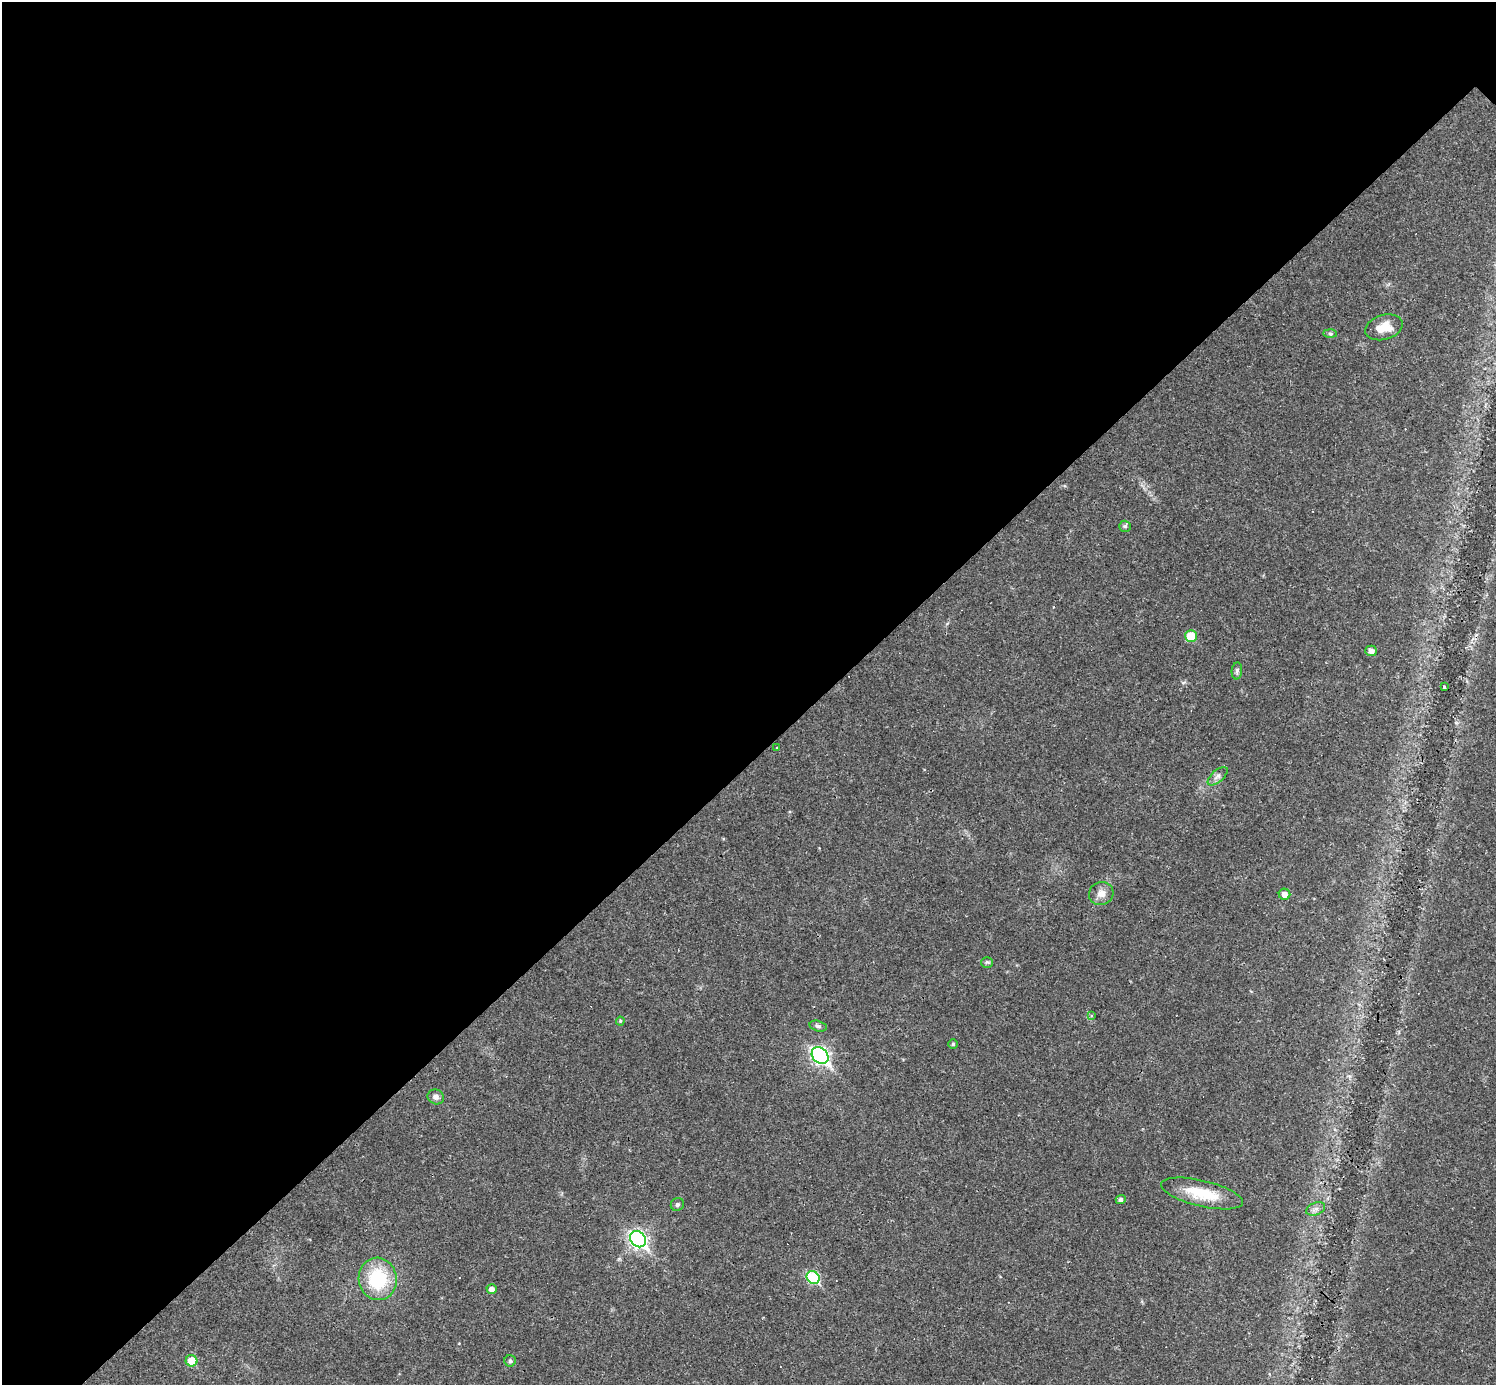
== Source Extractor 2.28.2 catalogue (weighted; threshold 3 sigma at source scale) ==
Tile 5 of 4 x 4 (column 1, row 2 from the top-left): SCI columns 1-1494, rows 3060-4442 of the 5977 x 5977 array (HDU 1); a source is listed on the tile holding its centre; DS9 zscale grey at full resolution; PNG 1498 x 1387 px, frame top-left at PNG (2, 2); each listed source drawn as its Kron ellipse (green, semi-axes under 4 px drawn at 4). Shown black and unused: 55% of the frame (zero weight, under 3 of 4 exposures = <1% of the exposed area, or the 3 px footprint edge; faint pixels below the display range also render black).
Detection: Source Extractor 2.28.2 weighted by HDU 2 'WHT'; one run over the whole footprint, this tile lists its part. Background 0.0189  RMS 0.0037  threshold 0.0165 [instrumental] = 3 sigma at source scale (4.5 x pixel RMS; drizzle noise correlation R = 1.50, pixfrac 1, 0.05/0.05 arcsec/px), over >= 5 px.
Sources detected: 29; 1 cosmic-ray / hot-pixel residue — neither listed nor drawn; the other 28 listed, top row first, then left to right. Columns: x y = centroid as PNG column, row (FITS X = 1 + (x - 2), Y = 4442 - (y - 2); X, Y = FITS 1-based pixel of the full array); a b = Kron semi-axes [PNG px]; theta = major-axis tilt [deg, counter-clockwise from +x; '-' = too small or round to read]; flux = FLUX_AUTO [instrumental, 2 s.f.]
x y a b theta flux
1384 327 19 12 16 6.6
1330 334 7 4 -1 0.67
1125 526 6 5 - 0.64
1191 636 6 5 - 8.5
1371 651 6 5 - 1.9
1237 671 8 5 84 0.9
1444 687 3 2 - 0.85
777 748 3 3 - 0.71
1218 776 12 6 42 1.5
1101 893 12 11 - 3.1
1285 894 6 5 - 2.4
987 962 6 5 - 0.63
1092 1016 4 4 - 0.58
620 1021 4 4 - 0.37
818 1026 9 5 -15 0.87
953 1044 5 4 - 0.59
820 1055 9 7 -45 110
436 1097 8 7 - 1.6
1202 1193 42 13 -13 12
1121 1200 5 4 - 1.1
677 1204 7 6 - 0.82
1316 1209 10 6 21 1.4
638 1239 9 7 -46 110
813 1278 7 6 - 27
378 1279 21 19 -80 21
492 1289 5 4 - 1.9
192 1361 6 5 - 7.3
510 1361 6 5 - 0.73